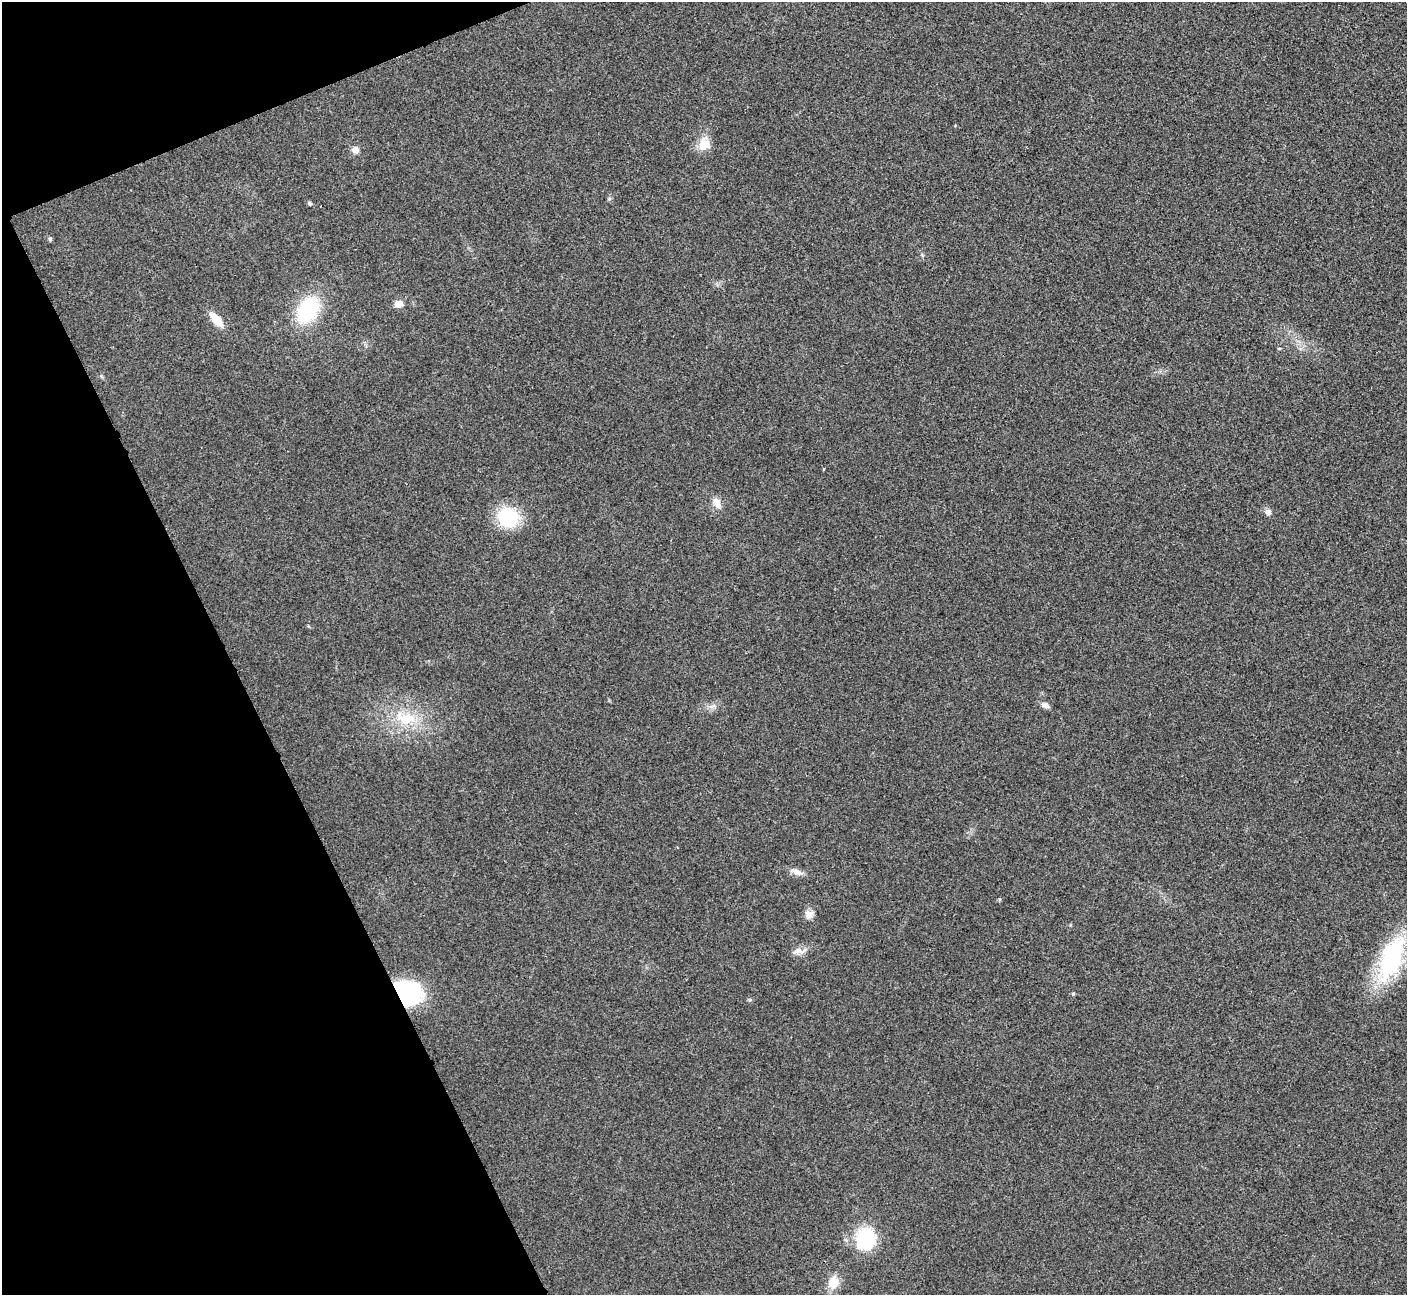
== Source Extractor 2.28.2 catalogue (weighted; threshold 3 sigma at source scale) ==
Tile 5 of 4 x 4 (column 1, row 2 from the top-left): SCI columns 6-1410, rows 2745-4037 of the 5633 x 5621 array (HDU 1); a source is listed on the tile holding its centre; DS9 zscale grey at full resolution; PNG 1409 x 1297 px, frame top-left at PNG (2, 2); no overlay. Shown black and unused: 20% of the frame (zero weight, under 3 of 4 exposures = <1% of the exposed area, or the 3 px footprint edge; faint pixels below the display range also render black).
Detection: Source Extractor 2.28.2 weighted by HDU 2 'WHT'; one run over the whole footprint, this tile lists its part. Background 0.0382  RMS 0.006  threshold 0.0272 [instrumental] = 3 sigma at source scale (4.5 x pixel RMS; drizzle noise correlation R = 1.50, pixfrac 1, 0.05/0.05 arcsec/px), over >= 5 px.
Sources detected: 22; all 22 listed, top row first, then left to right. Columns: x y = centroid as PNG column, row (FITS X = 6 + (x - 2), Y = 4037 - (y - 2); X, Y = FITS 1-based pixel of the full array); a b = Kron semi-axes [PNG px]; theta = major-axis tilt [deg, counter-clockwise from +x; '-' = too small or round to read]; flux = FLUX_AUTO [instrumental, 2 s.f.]
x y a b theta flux
704 145 19 14 34 8.3
355 150 8 8 - 3.5
310 203 5 4 - 1.4
50 239 5 5 - 1.2
399 304 11 8 11 4.2
308 310 23 16 58 53
216 320 18 7 -50 11
824 469 4 2 - 0.46
717 503 16 9 -67 4.7
1268 512 8 8 - 2.3
508 517 18 17 - 40
1045 705 12 7 -26 2.5
712 706 11 4 22 2.1
405 718 30 18 -11 25
796 872 19 7 -21 4.2
809 914 12 10 24 3.7
799 951 23 8 10 4.4
1391 958 42 19 69 86
409 993 31 24 -35 46
1073 994 5 4 - 0.9
865 1239 17 16 - 51
833 1282 16 13 69 9.5
Overlapping masked pixels (flux is a lower limit): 1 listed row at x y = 409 993
Unlisted compact peaks at least as high as the median listed source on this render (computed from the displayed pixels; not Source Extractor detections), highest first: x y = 750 1000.